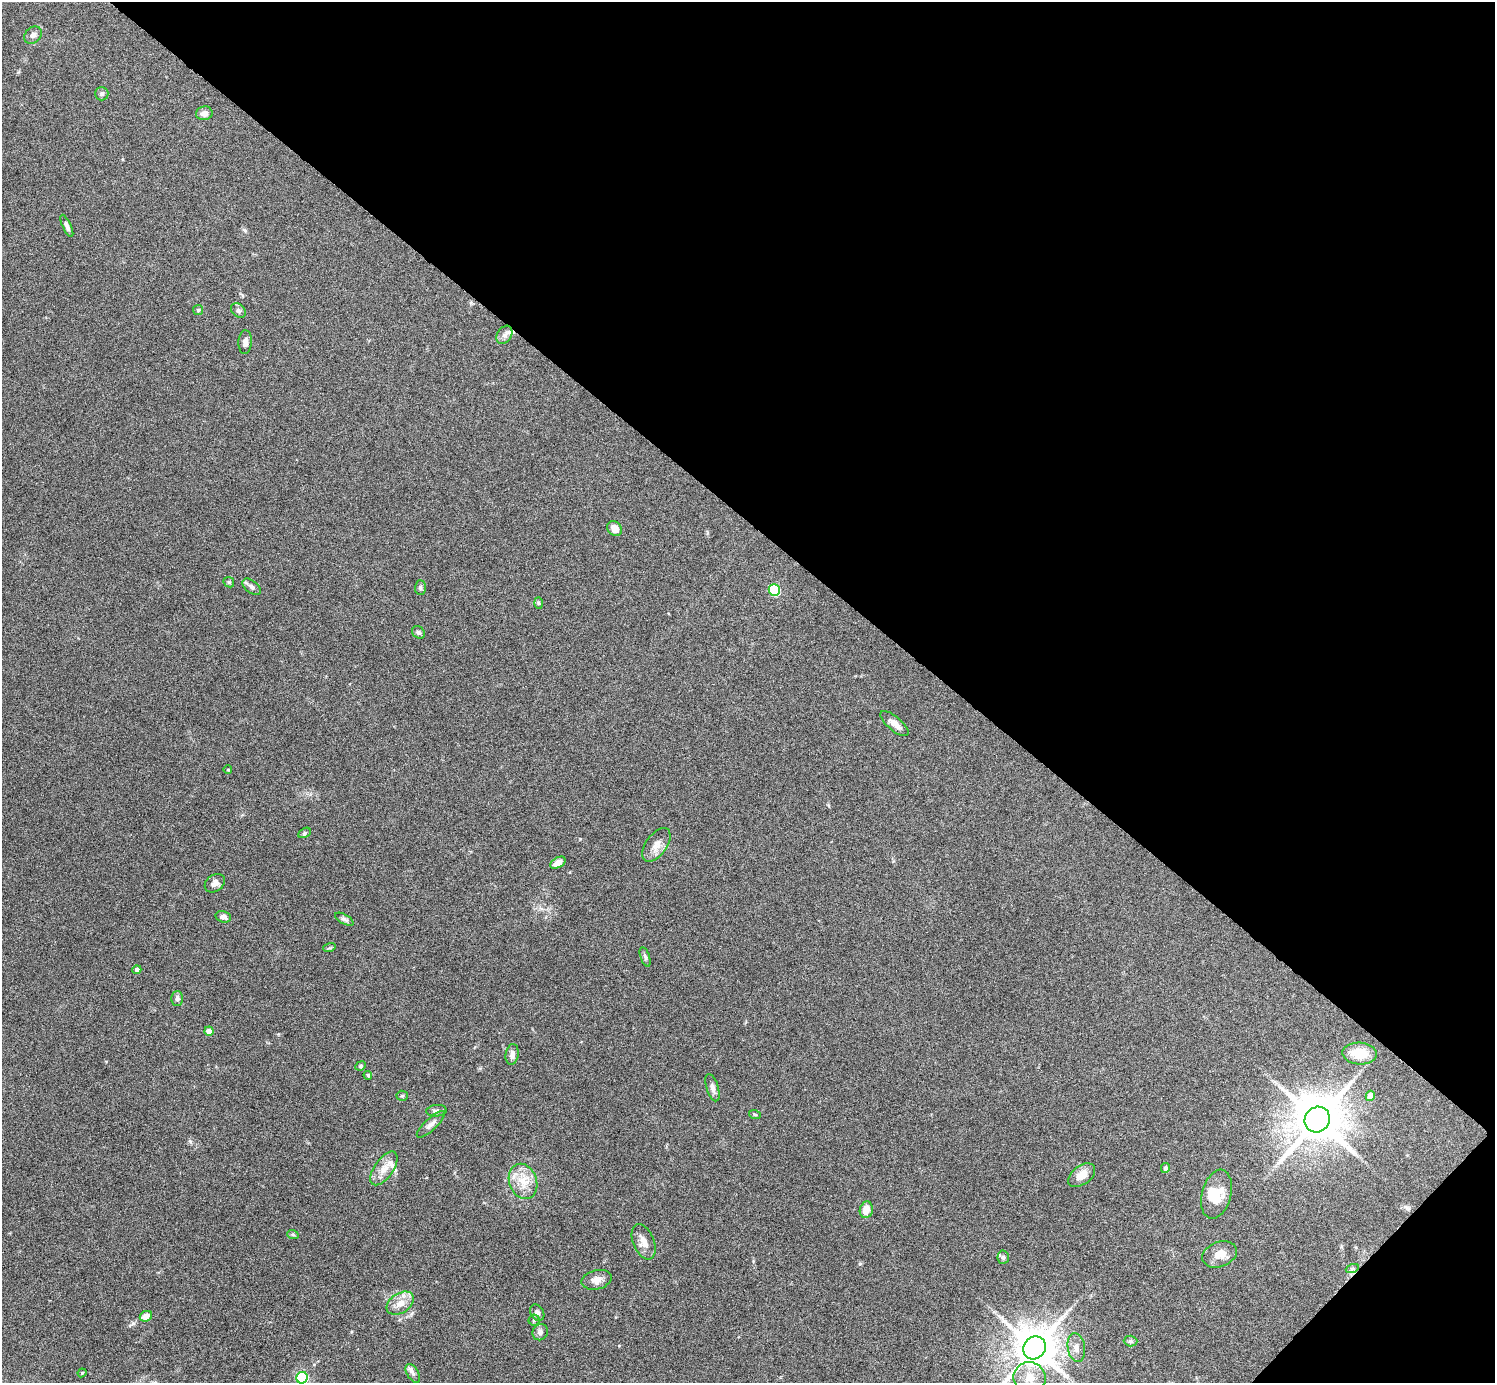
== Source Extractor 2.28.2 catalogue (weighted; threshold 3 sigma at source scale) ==
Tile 8 of 4 x 4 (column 4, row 2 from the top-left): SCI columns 4481-5973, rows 2918-4298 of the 5975 x 5977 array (HDU 1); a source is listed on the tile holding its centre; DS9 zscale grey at full resolution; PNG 1497 x 1385 px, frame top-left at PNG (2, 2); each listed source drawn as its Kron ellipse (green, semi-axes under 4 px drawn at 4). Shown black and unused: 40% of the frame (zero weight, under 4 of 8 exposures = <1% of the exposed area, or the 3 px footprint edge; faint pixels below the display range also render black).
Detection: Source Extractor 2.28.2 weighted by HDU 2 'WHT'; one run over the whole footprint, this tile lists its part. Background 0.0778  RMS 0.0051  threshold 0.021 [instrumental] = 3 sigma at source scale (4.09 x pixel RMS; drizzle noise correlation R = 1.36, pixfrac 0.8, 0.05/0.05 arcsec/px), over >= 5 px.
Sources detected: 66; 1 inside a brighter object's white glare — neither listed nor drawn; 2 inside a brighter listed object's ellipse — not listed separately; the other 63 listed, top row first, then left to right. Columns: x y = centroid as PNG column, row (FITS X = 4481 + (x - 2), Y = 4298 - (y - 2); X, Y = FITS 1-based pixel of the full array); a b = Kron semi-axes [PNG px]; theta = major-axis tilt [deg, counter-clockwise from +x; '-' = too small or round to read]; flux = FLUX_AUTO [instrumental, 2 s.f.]
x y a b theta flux
33 35 9 7 42 1.8
102 94 7 6 - 1.1
204 113 8 7 - 2.4
67 226 12 4 -65 1.6
198 310 5 5 - 0.68
238 311 8 6 -44 1.3
504 335 10 7 58 2
245 342 12 6 86 2.1
615 529 8 6 -51 3.7
229 582 6 4 -45 0.58
252 587 10 6 -37 1.7
420 587 7 5 89 0.97
774 590 6 5 - 40
539 603 6 4 -88 0.62
418 632 7 5 -45 1.1
895 724 17 7 -40 3.3
228 770 4 3 - 0.36
304 833 7 4 28 0.74
656 845 19 10 55 4.3
558 863 8 5 30 3.1
215 883 11 8 36 2.6
223 917 8 5 -16 1.8
344 919 10 5 -29 1.2
329 948 6 4 17 0.58
645 957 10 4 -71 1.1
137 970 4 4 - 1.5
177 998 7 6 - 1.5
209 1031 4 4 - 3.5
1359 1053 17 11 -3 10
512 1054 10 6 80 2.2
361 1066 5 4 - 0.64
368 1075 4 4 - 0.71
713 1088 14 6 -73 2.2
402 1096 5 5 - 0.69
1370 1096 5 4 - 5.9
436 1111 10 6 5 1.6
755 1115 6 3 -20 0.57
1317 1120 13 12 - 2300
431 1124 18 6 43 2.4
384 1168 19 9 55 4.9
1165 1168 5 4 - 1.3
1082 1175 15 9 37 4.9
523 1181 18 13 -69 8.3
1216 1194 25 14 75 9.7
866 1210 8 6 80 4.8
293 1235 6 3 -19 0.53
644 1242 18 10 -68 4.4
1220 1254 18 12 20 5.3
1003 1257 7 5 86 1
1352 1269 7 4 19 0.79
597 1280 15 9 14 3.5
400 1303 15 9 34 4.9
537 1313 9 6 -59 1.7
146 1316 6 5 - 3.9
534 1320 5 5 - 0.89
540 1332 8 7 - 1.5
1130 1341 7 5 -2 1.1
1035 1348 12 10 52 1800
1076 1348 14 8 -81 3.4
82 1373 4 4 - 0.54
413 1373 10 6 -58 1.5
302 1378 6 5 - 55
1030 1378 16 15 - 7.2
Isophote crosses this tile's border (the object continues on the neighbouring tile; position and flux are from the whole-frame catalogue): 2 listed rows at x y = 1035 1348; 302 1378
Unlisted compact peaks at least as high as the median listed source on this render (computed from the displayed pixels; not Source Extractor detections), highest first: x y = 190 1141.